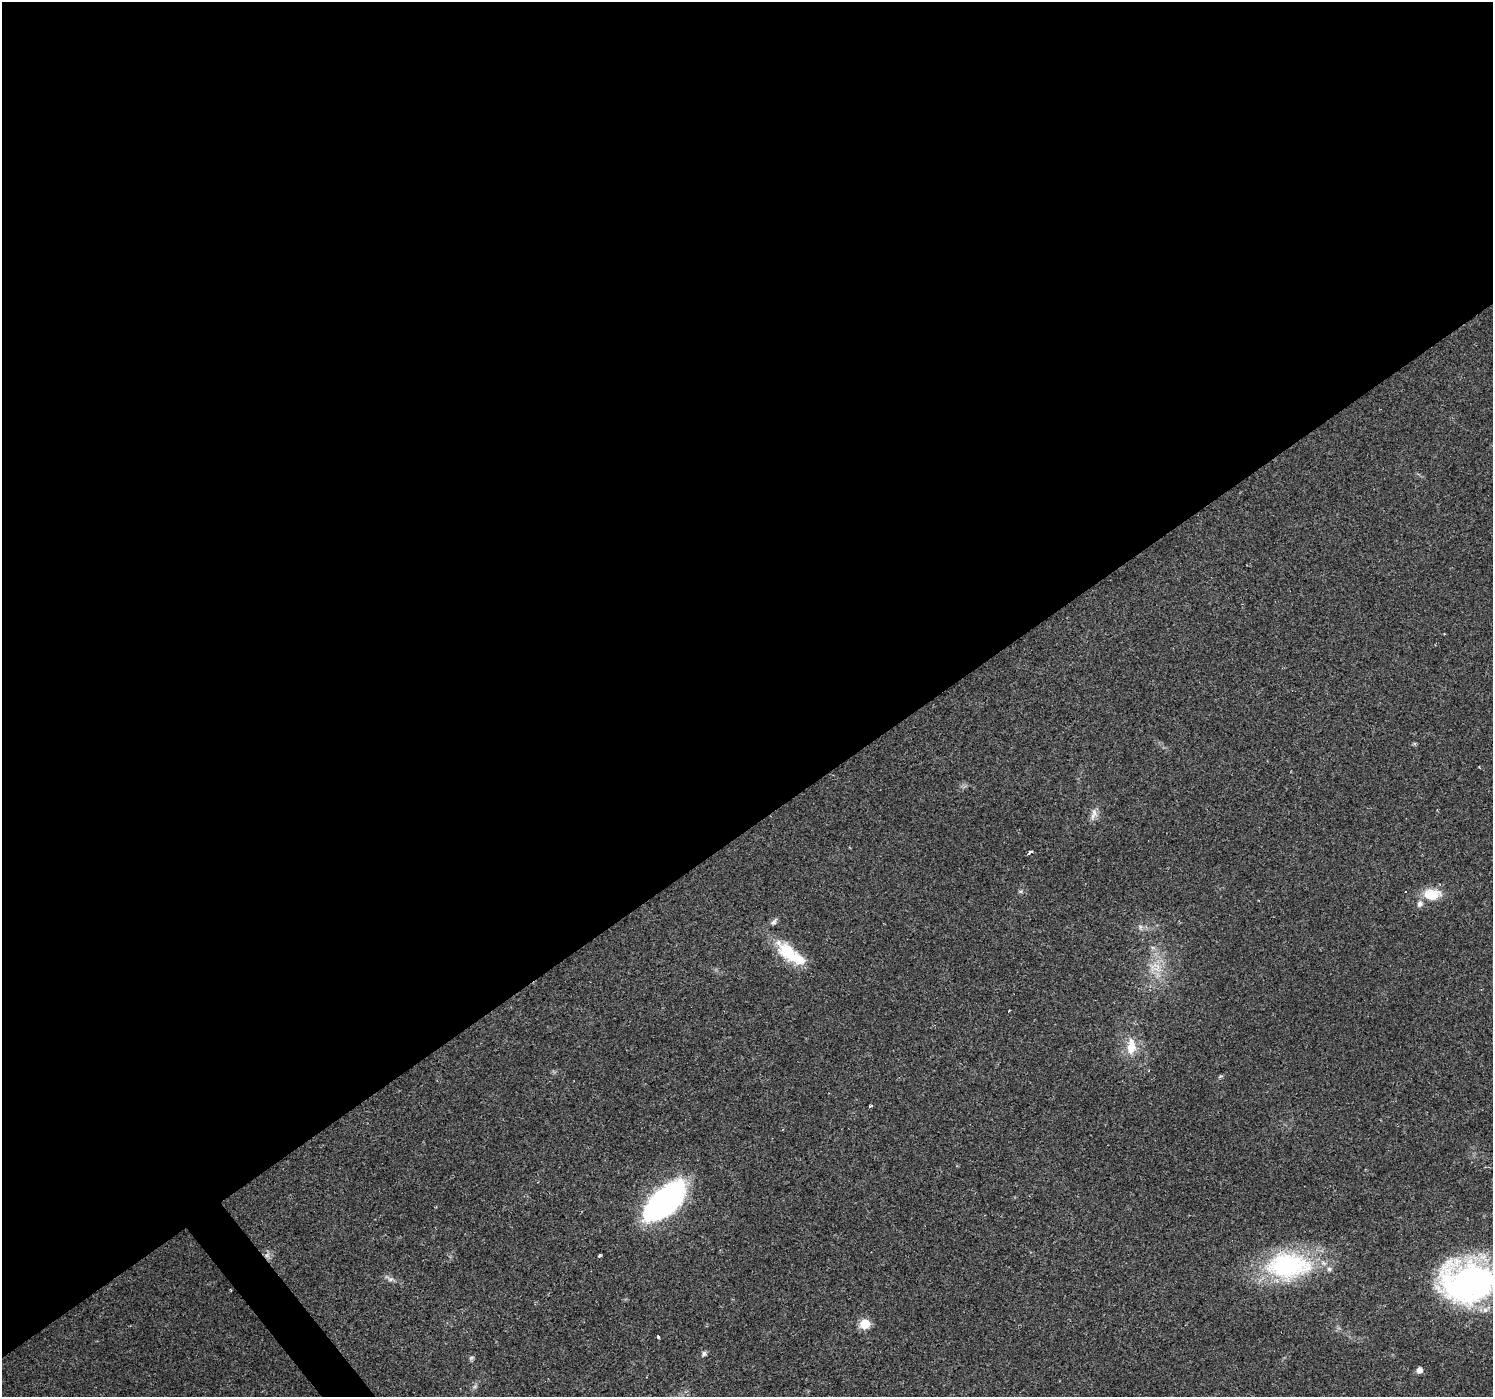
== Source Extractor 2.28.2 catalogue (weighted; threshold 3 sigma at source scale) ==
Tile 2 of 4 x 4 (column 2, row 1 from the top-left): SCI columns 1492-2982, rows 4378-5772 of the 5963 x 5900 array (HDU 1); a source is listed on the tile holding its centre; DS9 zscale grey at full resolution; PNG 1495 x 1399 px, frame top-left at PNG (2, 2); no overlay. Shown black and unused: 60% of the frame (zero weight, under 2 of 3 exposures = <1% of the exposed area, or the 3 px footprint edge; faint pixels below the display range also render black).
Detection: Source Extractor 2.28.2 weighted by HDU 2 'WHT'; one run over the whole footprint, this tile lists its part. Background 0.0515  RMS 0.0052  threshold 0.0236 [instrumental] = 3 sigma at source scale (4.5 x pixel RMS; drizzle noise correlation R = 1.50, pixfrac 1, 0.0396/0.0396 arcsec/px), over >= 5 px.
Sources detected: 27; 2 cosmic-ray / hot-pixel residue — not listed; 4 inside a brighter listed object's ellipse — not listed separately; the other 21 listed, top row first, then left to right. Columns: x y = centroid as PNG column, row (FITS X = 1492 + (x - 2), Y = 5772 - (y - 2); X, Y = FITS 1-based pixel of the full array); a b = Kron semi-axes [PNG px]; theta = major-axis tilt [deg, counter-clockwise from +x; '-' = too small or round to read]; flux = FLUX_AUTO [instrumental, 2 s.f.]
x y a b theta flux
1444 634 2 2 - 0.35
1094 814 16 8 76 3.4
1030 852 4 3 - 3.5
1432 894 23 14 0 11
1141 927 9 4 -81 1.2
788 952 39 19 -45 20
1155 967 19 15 -12 9.7
1131 1047 20 11 89 9.4
870 1106 3 3 - 0.85
538 1182 3 2 - 0.32
665 1201 47 22 43 130
267 1255 7 6 - 1.9
599 1255 3 3 - 1.3
1288 1265 57 34 0 67
390 1279 8 6 0 1.7
1468 1283 62 43 -1 140
865 1324 6 5 - 29
658 1336 3 3 - 13
704 1353 6 5 - 1.4
471 1358 8 4 31 0.93
1419 1370 5 5 - 4.1
Overlapping masked pixels (flux is a lower limit): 1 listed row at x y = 267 1255
Isophote crosses this tile's border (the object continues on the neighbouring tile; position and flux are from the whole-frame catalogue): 1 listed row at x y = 1468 1283